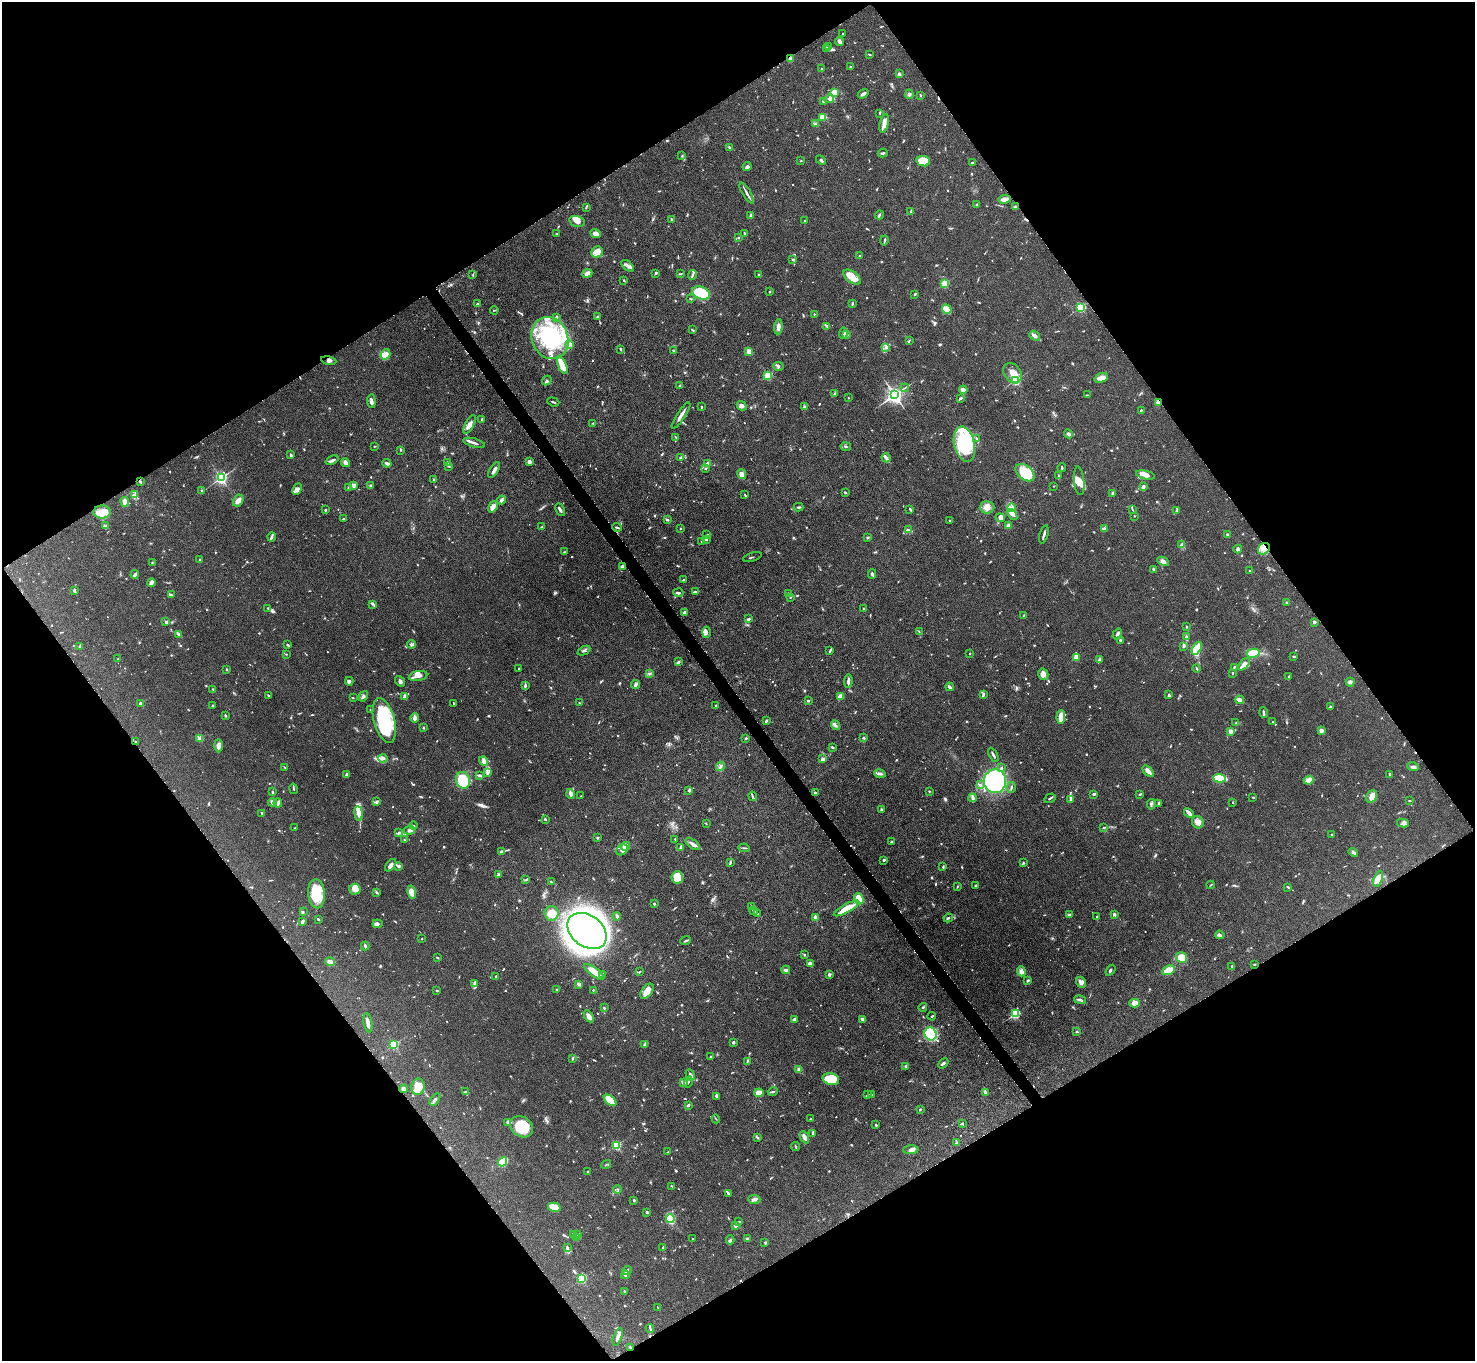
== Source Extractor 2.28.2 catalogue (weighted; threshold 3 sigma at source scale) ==
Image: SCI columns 1-5892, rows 298-5730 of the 5893 x 5887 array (HDU 1 of 3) = the unmasked area's bounding box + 8 px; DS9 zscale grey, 4 x 4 block average (1 PNG px = mean of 4 x 4 image px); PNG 1477 x 1363 px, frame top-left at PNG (2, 2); each listed source drawn as its Kron ellipse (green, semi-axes under 4 px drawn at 4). Shown black and unused: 49% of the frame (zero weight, under 3 of 6 exposures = <1% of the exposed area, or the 3 px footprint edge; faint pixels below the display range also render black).
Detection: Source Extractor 2.28.2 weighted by HDU 2 'WHT'. Background 0.0847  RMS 0.0043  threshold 0.0176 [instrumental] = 3 sigma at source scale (4.09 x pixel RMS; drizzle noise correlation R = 1.36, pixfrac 0.8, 0.05/0.05 arcsec/px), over >= 5 px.
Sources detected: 1117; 9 too faint to see at this stretch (4 x 4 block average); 2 inside a brighter object's white glare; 7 cosmic-ray / hot-pixel residue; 1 long thin detection or spike segment (spike, bleed or trail) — neither listed nor drawn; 23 coinciding with a brighter row at this scale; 76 inside a brighter listed object's ellipse — not listed separately; of the other 999, all 500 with FLUX_AUTO >= 1.67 (the completeness limit of this list) listed and drawn (499 fainter detections not listed), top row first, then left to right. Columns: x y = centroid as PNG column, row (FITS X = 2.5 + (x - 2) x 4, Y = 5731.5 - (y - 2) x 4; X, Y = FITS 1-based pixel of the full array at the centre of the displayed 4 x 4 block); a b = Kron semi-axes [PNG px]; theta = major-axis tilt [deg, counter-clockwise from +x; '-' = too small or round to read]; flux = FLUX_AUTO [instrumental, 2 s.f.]
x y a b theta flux
843 34 2 2 - 3.8
840 42 4 2 - 12
828 47 3 2 - 2.3
826 49 2 2 - 1.9
870 54 3 2 - 2.4
790 59 2 2 - 51
850 67 2 2 - 3
822 69 2 2 - 2.2
899 74 2 2 - 8.3
834 92 4 4 - 17
863 94 6 2 33 8.7
909 94 5 3 - 4.4
921 95 2 2 - 3.6
829 99 5 3 - 7
823 101 4 2 - 6.6
880 113 3 2 - 1.9
823 117 3 2 - 32
884 123 10 3 76 22
815 124 4 2 - 2.8
730 147 3 2 - 4.1
883 153 5 2 - 3.3
682 156 4 2 - 1.8
821 160 5 3 - 4.6
801 161 2 2 - 1.9
923 161 7 5 -11 55
972 162 3 2 - 1.9
747 167 4 3 - 6.5
747 193 12 2 -59 7.8
1004 199 6 2 10 20
977 205 3 2 - 1.8
586 207 3 2 - 1.8
1015 207 4 3 - 3.4
911 211 4 2 - 2
879 215 5 3 - 3.4
751 216 3 2 - 4.6
672 220 3 2 - 4.2
577 221 8 5 -14 15
805 221 3 2 - 2.1
556 233 2 2 - 6.4
596 233 5 3 - 13
744 234 4 2 - 3.5
738 238 2 2 - 2.6
884 240 5 2 - 3.3
597 252 6 5 - 24
859 256 3 2 - 2
793 259 2 2 - 11
628 266 7 3 -39 8.7
587 273 5 3 - 16
656 273 3 2 - 2.8
681 274 3 2 - 2.5
473 275 2 2 - 1.8
693 275 5 2 - 4.2
759 275 3 2 - 4.1
852 277 10 5 -36 31
624 280 2 2 - 2.3
945 283 2 2 - 140
770 292 3 2 - 1.7
701 293 9 6 -22 110
915 294 3 2 - 2
690 298 2 2 - 1.7
477 304 3 2 - 3.5
852 304 3 2 - 2.8
1081 307 2 2 - 240
947 309 5 3 - 42
494 310 4 2 - 2.1
814 314 2 2 - 3.6
556 317 3 2 - 4
597 317 3 2 - 1.9
827 326 4 2 - 3.1
778 327 7 3 85 10
692 330 4 2 - 2.5
843 333 5 3 - 5.3
846 334 4 3 - 4.4
1035 336 6 3 -38 9.1
550 338 21 18 -66 190
909 340 4 2 - 2
570 344 3 3 - 4.8
886 347 4 3 - 4.3
620 349 3 2 - 2.6
673 350 4 2 - 2.9
749 351 2 2 - 70
386 354 5 4 - 11
329 360 8 2 -10 5.6
562 365 9 3 -67 55
778 366 5 3 - 4.7
1012 373 11 8 -52 24
768 375 2 2 - 140
1101 378 7 4 20 14
1016 380 2 2 - 290
547 381 5 2 - 3.5
680 386 4 2 - 4.1
905 388 4 2 - 1.9
963 390 4 3 - 16
834 394 3 2 - 4.2
895 395 3 3 - 1200
1087 395 3 2 - 1.8
848 398 2 2 - 2.8
960 398 3 2 - 5
371 401 7 2 -86 9.8
553 402 6 2 -20 2.9
1158 402 3 3 - 14
742 406 5 4 - 9.1
701 407 2 2 - 4.9
804 407 4 3 - 3.4
1141 410 2 2 - 2.1
681 416 15 2 56 11
482 419 3 2 - 3.2
593 423 2 2 - 2.1
470 424 10 3 62 13
1068 434 4 2 - 6.3
676 437 3 2 - 1.9
976 439 3 2 - 1.8
474 443 11 2 -16 6.2
964 444 18 10 -76 150
374 446 3 2 - 1.7
846 447 5 2 - 2.8
401 450 2 2 - 2
291 455 3 2 - 4.8
681 457 3 2 - 3.4
886 458 5 3 - 6.1
332 460 7 2 23 6.2
447 462 2 2 - 2.7
529 462 2 2 - 16
345 463 4 3 - 8.7
387 463 5 2 - 7.4
708 463 4 3 - 4.4
449 466 3 2 - 2
1062 467 4 2 - 2.4
706 468 2 2 - 2.1
494 470 9 2 56 10
1025 473 11 7 -39 77
742 474 5 4 - 15
1145 475 9 4 -12 16
1059 476 3 2 - 1.8
221 478 2 2 - 530
434 479 2 2 - 8.8
1079 481 14 5 -85 19
140 482 2 2 - 11
353 485 2 2 - 37
371 485 3 2 - 3.3
1054 486 2 2 - 2.1
1143 486 3 3 - 5.4
348 487 4 2 - 3.4
297 489 6 4 65 9.4
202 490 4 2 - 2.9
846 493 3 2 - 2.1
1113 493 3 3 - 7.4
134 495 4 2 - 5.8
745 495 4 2 - 1.8
501 500 4 3 - 4.8
238 501 6 5 - 11
125 502 5 3 - 16
493 507 6 4 55 15
798 507 5 2 - 3.1
987 507 7 6 - 17
1011 508 4 2 - 5.3
910 509 3 2 - 3.1
1132 509 4 2 - 2.3
325 510 2 2 - 2.6
560 510 7 2 -63 5.3
1177 511 4 2 - 3.5
102 512 8 6 2 31
1012 515 6 2 -53 5
1134 516 2 2 - 2.1
1000 518 5 4 - 6.8
344 519 3 2 - 3.1
667 520 3 2 - 3.3
950 521 3 2 - 2.3
105 525 2 2 - 1.7
1009 525 2 2 - 13
542 527 4 2 - 2.5
617 527 5 2 - 3.3
681 528 2 2 - 2.2
1104 528 3 3 - 3.8
908 530 3 2 - 4
1044 534 9 2 73 7.9
1228 534 2 2 - 3.5
707 535 4 2 - 1.9
272 537 4 3 - 5
867 537 2 2 - 1.7
706 540 3 2 - 2.4
702 542 3 2 - 1.9
1182 545 4 3 - 14
1238 549 4 3 - 5.3
1264 549 6 5 - 19
564 552 3 2 - 1.7
752 557 9 2 16 2.5
200 560 3 2 - 2
1163 561 6 3 -27 10
152 563 2 2 - 1.9
623 567 4 3 - 8.5
1154 569 3 2 - 5.7
1250 571 3 2 - 2.3
135 574 4 2 - 5.6
872 574 5 2 - 4.1
683 580 2 2 - 2.2
151 582 4 2 - 12
74 590 3 2 - 4.1
695 591 4 2 - 1.9
678 593 5 2 - 4.2
788 593 3 2 - 2.3
171 595 4 2 - 2.7
790 597 2 2 - 1.9
1286 602 2 2 - 2.8
373 604 4 2 - 7
268 608 3 2 - 2.2
864 609 3 2 - 1.8
684 612 4 3 - 5.3
1024 615 3 2 - 2.5
749 619 3 2 - 3.3
166 622 2 2 - 12
1314 622 2 2 - 21
1186 627 2 2 - 2.2
706 632 5 3 - 5.8
919 632 3 2 - 1.7
178 634 4 2 - 7
1117 634 6 2 58 6.8
1186 637 4 2 - 2.7
1120 640 3 2 - 3.1
411 644 4 2 - 3.7
288 645 4 2 - 3.2
79 646 2 2 - 2.2
1184 646 2 2 - 11
1197 648 7 3 60 53
584 651 7 2 26 5
830 651 4 2 - 3.1
970 653 2 2 - 2.3
1253 653 6 4 11 43
286 654 2 2 - 2
1294 656 3 2 - 3.7
1076 657 2 2 - 71
118 659 2 2 - 1.7
1099 659 4 3 - 3.6
678 662 4 3 - 4
1244 664 7 4 49 9.5
1234 667 4 2 - 3.2
1197 668 4 2 - 2.5
227 669 2 2 - 2
518 669 2 2 - 2.5
649 673 3 2 - 2.5
1233 673 3 2 - 1.9
1043 674 6 5 - 12
418 676 9 5 12 12
1289 677 2 2 - 2.3
349 681 4 3 - 4.9
400 681 6 3 -50 6.8
848 681 7 2 87 7
1350 682 4 3 - 4.7
636 684 4 2 - 8.1
525 685 4 3 - 3.9
950 687 4 2 - 6.9
213 689 3 2 - 2.1
983 694 3 2 - 4.7
268 695 3 2 - 1.9
1169 695 2 2 - 12
363 696 5 3 - 6.1
405 696 4 2 - 12
840 696 4 3 - 27
353 698 2 2 - 1.9
1239 700 5 4 - 12
808 701 3 2 - 3.2
141 703 3 2 - 8.2
453 703 3 2 - 2
579 703 2 2 - 2.2
213 705 2 2 - 3.4
716 705 3 2 - 2.1
1330 706 3 2 - 2.7
370 710 2 2 - 1.9
1264 713 6 2 -76 4.5
225 715 3 2 - 1.7
1061 717 7 3 88 27
415 718 4 3 - 7.8
384 721 23 10 -75 180
766 721 4 2 - 3.6
1272 722 2 2 - 1.8
1235 723 3 2 - 1.9
836 725 5 2 - 3.8
424 728 2 2 - 2.6
1321 730 4 3 - 8.7
1230 731 2 2 - 40
200 738 2 2 - 74
746 738 3 2 - 3
863 738 4 3 - 3.3
135 742 2 2 - 3.7
218 746 6 4 -89 9.6
832 747 3 2 - 3.4
993 755 8 2 -62 5.3
383 758 5 4 - 9.1
823 759 2 2 - 29
483 761 5 3 - 13
720 766 5 2 - 4.6
285 767 3 2 - 1.7
1413 767 6 3 -17 5.6
1001 768 3 2 - 2.7
1148 771 7 4 -48 11
488 773 4 3 - 4.6
880 774 6 3 -14 6.4
346 775 4 2 - 4.5
1390 775 3 2 - 6.4
480 776 3 2 - 6.2
1220 778 6 2 -6 130
463 780 8 7 - 60
1309 780 5 3 - 47
995 781 12 11 - 550
980 785 3 2 - 3.5
1011 787 5 2 - 3.1
293 789 5 2 - 2
689 790 3 2 - 4.1
929 791 2 2 - 1.9
272 792 2 2 - 2.2
815 792 3 2 - 2.8
570 794 5 3 - 12
1094 794 4 3 - 3.1
1140 794 3 2 - 2.3
581 796 2 2 - 2.1
753 796 4 2 - 3.3
1372 796 6 5 - 32
1253 797 2 2 - 2
972 798 4 2 - 4.2
1050 798 6 2 32 3.9
1071 800 4 2 - 2.8
1409 801 2 2 - 1.8
272 802 4 2 - 8.4
377 802 4 3 - 4.1
278 803 4 2 - 8.3
1159 803 4 2 - 3.1
1233 803 2 2 - 2
1151 804 5 2 - 4
881 810 2 2 - 4.8
262 813 3 2 - 3.3
358 813 7 3 -83 25
1189 813 6 2 -44 19
545 819 3 2 - 3.2
1198 822 6 5 - 13
706 823 2 2 - 1.8
1403 823 6 4 -11 7.9
414 826 4 2 - 2.9
295 828 3 2 - 2.4
1104 828 2 2 - 2
409 830 6 3 7 8
398 833 4 2 - 2.5
1331 834 2 2 - 2.3
597 838 3 2 - 2.1
404 839 3 2 - 1.7
675 839 3 2 - 2.2
892 841 2 2 - 3.2
693 844 8 3 -36 12
625 846 5 3 - 23
680 847 4 2 - 5.8
744 848 5 2 - 2.6
622 850 6 5 - 9
501 851 4 2 - 3.6
1353 852 5 3 - 5.6
884 860 3 2 - 3.9
730 862 3 2 - 2.5
1023 863 3 2 - 2.4
391 865 7 4 51 12
399 866 4 3 - 4.2
943 867 3 2 - 2.7
499 874 4 2 - 5.1
677 877 6 6 - 78
1378 879 8 4 70 18
526 880 3 2 - 2.6
551 882 4 2 - 2.1
1210 885 4 2 - 1.7
976 886 4 3 - 4.3
957 887 3 2 - 1.7
1288 887 3 2 - 3.3
355 889 6 5 - 26
377 892 4 2 - 3.3
412 892 6 4 -76 28
316 894 14 8 -86 88
859 899 6 4 -70 41
654 904 2 2 - 9.5
752 906 3 2 - 2
847 908 14 4 28 50
754 911 4 2 - 4.5
303 912 3 2 - 1.9
551 913 7 7 - 30
757 914 2 2 - 4.7
1114 914 2 2 - 17
1070 915 3 2 - 3.8
617 916 4 2 - 5.3
816 917 4 3 - 6.9
1097 917 2 2 - 1.8
948 918 5 2 - 3.1
318 919 3 2 - 3.8
302 921 4 3 - 4.1
377 924 5 4 - 7.5
587 931 22 15 -37 1300
1220 935 5 3 - 4.8
422 939 2 2 - 1.8
686 940 5 2 - 4
365 946 4 2 - 4.1
804 955 2 2 - 2.1
1182 957 6 5 - 39
437 958 3 2 - 2.3
330 962 5 4 - 11
810 964 3 3 - 11
1255 964 3 2 - 2.4
1232 966 3 2 - 1.9
786 970 4 2 - 5.9
1110 970 6 2 54 3.8
1168 970 6 4 25 30
1021 971 5 4 - 12
594 972 12 4 -36 27
639 972 4 2 - 1.9
603 974 2 2 - 3.4
829 975 2 2 - 19
496 976 2 2 - 7.5
1028 980 2 2 - 3.6
1081 982 5 5 - 12
474 984 3 2 - 2.9
579 984 2 2 - 9.5
557 990 2 2 - 3.6
593 990 2 2 - 2.4
437 991 2 2 - 2.1
647 991 8 5 52 27
1080 1000 6 2 -14 5.7
1135 1003 5 4 - 18
923 1007 4 2 - 3
604 1008 3 2 - 2
1015 1014 2 2 - 240
589 1016 6 4 -58 12
932 1016 4 2 - 3.2
794 1019 4 2 - 5.1
863 1019 4 2 - 8.6
368 1023 10 3 -82 8.9
1077 1032 4 2 - 2.4
931 1034 6 6 - 160
733 1042 3 2 - 5.1
394 1045 2 2 - 230
644 1045 3 2 - 2.2
710 1057 2 2 - 1.9
573 1058 4 2 - 3.5
747 1061 4 2 - 2.5
943 1063 6 2 45 5.8
906 1066 3 3 - 4.9
799 1069 3 3 - 5.7
690 1075 6 2 -61 7.7
831 1079 8 6 -14 61
683 1082 4 3 - 9.8
688 1082 5 2 - 2.9
418 1087 8 6 79 26
404 1089 4 3 - 6.4
466 1092 4 2 - 4.2
773 1092 5 2 - 3.2
985 1092 4 3 - 3.1
759 1093 5 3 - 25
867 1095 4 2 - 1.9
871 1095 2 2 - 1.7
717 1096 3 2 - 8.6
435 1099 7 2 54 6.1
610 1100 7 3 -40 48
688 1105 3 2 - 4.2
920 1109 2 2 - 2.8
716 1119 4 2 - 1.7
810 1119 2 2 - 2.1
508 1122 2 2 - 17
963 1124 3 2 - 1.9
876 1125 2 2 - 8.4
522 1127 12 10 -34 89
813 1133 4 2 - 3.6
804 1137 6 3 -64 13
758 1138 3 2 - 1.8
956 1143 2 2 - 3.2
616 1145 2 2 - 220
795 1146 4 2 - 2.6
911 1150 8 4 2 9
668 1152 4 2 - 1.7
503 1162 5 3 - 96
606 1165 5 2 - 2.5
588 1172 2 2 - 2.3
672 1186 3 2 - 1.9
617 1189 4 2 - 2.2
728 1193 4 2 - 2.5
754 1199 6 3 -4 7
634 1200 2 2 - 2.8
554 1207 6 4 -15 33
647 1212 4 2 - 2.8
670 1218 4 3 - 110
739 1222 2 2 - 2.2
735 1225 4 4 - 7.8
578 1234 3 2 - 2.1
574 1235 3 2 - 12
576 1238 3 2 - 2.3
692 1239 2 2 - 3.3
747 1239 3 3 - 4.1
730 1240 4 3 - 3.6
765 1243 3 3 - 2.8
663 1247 3 2 - 1.7
567 1248 3 2 - 4.9
627 1271 5 2 - 4.3
625 1275 4 2 - 4.7
582 1279 2 2 - 240
624 1291 4 2 - 2.3
658 1307 2 2 - 1.8
650 1329 4 2 - 3
618 1337 9 3 68 11
630 1347 2 2 - 2.3
Overlapping masked pixels (flux is a lower limit): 5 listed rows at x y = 790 59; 1158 402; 1264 549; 135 742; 630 1347
Diffuse or blended objects may show on this block-average render without a row.